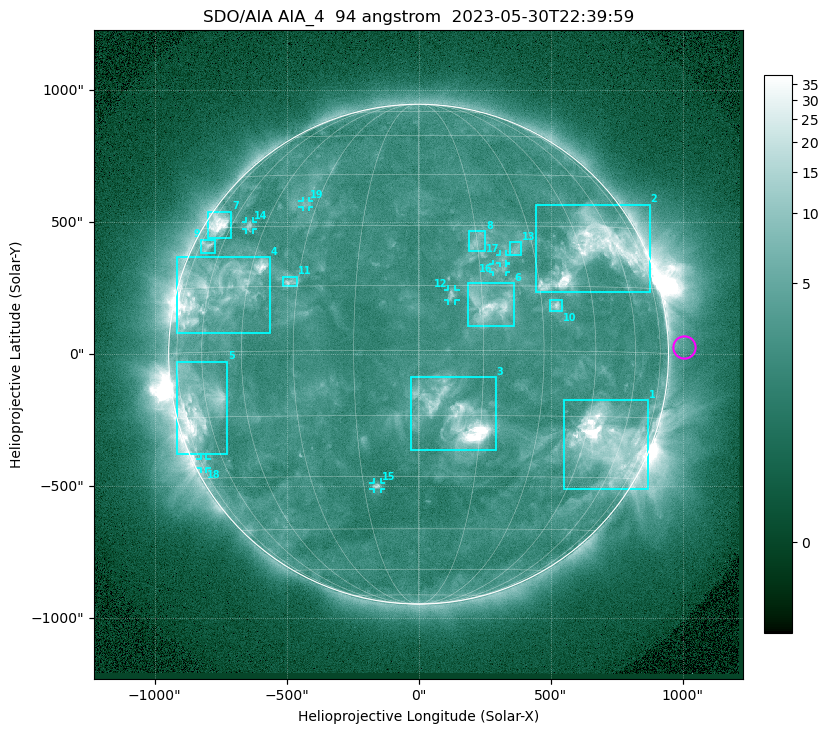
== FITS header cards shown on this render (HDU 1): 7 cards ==
TELESCOP= 'SDO/AIA '           / For AIA: SDO/AIA
INSTRUME= 'AIA_4   '           / For AIA: AIA_ATA1, AIA_ATA2, AIA_ATA3 or AIA_AT
WAVELNTH=                   94 / [angstrom] Wavelength
WAVEUNIT= 'angstrom'           / Wavelength unit: angstrom
DATE-OBS= '2023-05-30T22:39:59.138' / [ISO] Date when observation started; ISO 8
CTYPE1  = 'HPLN-TAN'           / CTYPE1: HPLN
CTYPE2  = 'HPLT-TAN'           / CTYPE2: HPLT

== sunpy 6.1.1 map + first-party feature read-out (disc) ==
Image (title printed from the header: SDO/AIA AIA_4  94 angstrom  2023-05-30T22:39:59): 1024 x 1024 px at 2.4 arcsec/px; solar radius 947 arcsec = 395 px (full disc in frame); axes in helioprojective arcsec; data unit not stated in the header (colour bar unlabelled)
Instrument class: DISC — disc imager (sunpy class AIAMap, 94 A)
Bright regions (active regions / flare kernels): reference = the median radial profile (limb darkening/brightening removed); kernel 9 px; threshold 5 sigma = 4.08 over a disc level ~2.55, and >= 1.15x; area >= 12 px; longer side >= 9 px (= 22 arcsec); searched inside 0.97 R_sun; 19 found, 19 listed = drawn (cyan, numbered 1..; 7 of them under ~33 arcsec drawn as corner ticks so the feature stays visible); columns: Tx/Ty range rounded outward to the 5 arcsec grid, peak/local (2 s.f.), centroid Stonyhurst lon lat
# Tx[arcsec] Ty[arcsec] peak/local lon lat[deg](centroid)
1 550..870 -510..-175 26 +54 -21
2 445..875 235..570 14 +50 +24
3 -30..295 -365..-85 26 +9 -15
4 -915..-565 80..370 12 -56 +14
5 -920..-725 -380..-25 13 -64 -12
6 185..360 105..270 9.1 +17 +10
7 -800..-710 440..540 12 -67 +30
8 190..255 390..465 3.8 +15 +26
9 -825..-770 380..435 4.2 -69 +25
10 495..545 160..205 5.6 +34 +10
11 -515..-460 255..295 4.7 -32 +16
12 110..140 205..245 4.4 +8 +13
13 345..390 375..425 3.2 +25 +24
14 -655..-625 470..505 3.9 -51 +30
15 -170..-145 -510..-485 4.4 -11 -32
16 280..330 310..340 3 +20 +19
17 310..330 345..380 3.1 +21 +21
18 -825..-805 -435..-395 2.8 -73 -26
19 -440..-415 560..580 3 -34 +36
Off-limb structures (1.02-1.3 R_sun): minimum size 162 px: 4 found; the strongest spans PA ~230..305 deg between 1.02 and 1.3 R_sun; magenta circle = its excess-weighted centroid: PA ~270 deg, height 1.06 R_sun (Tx ~1005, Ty ~30 arcsec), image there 1.5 x the reference